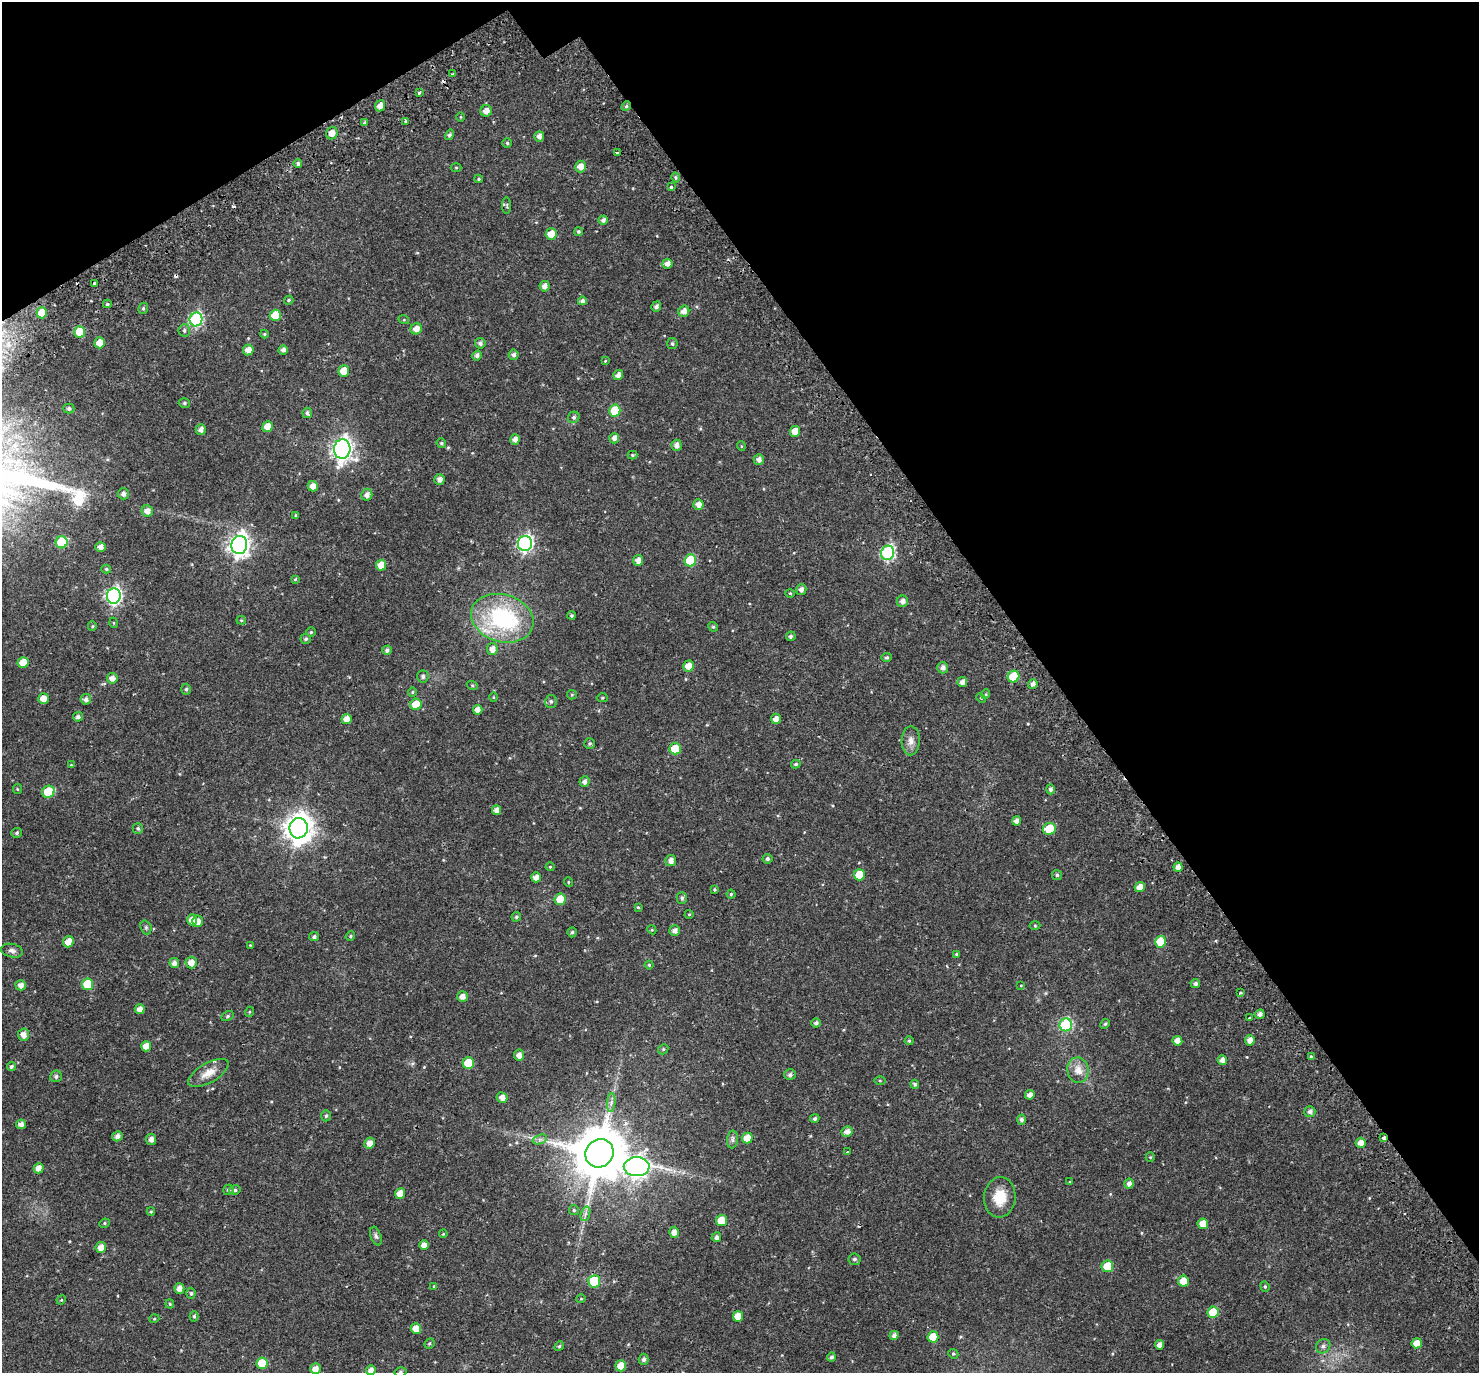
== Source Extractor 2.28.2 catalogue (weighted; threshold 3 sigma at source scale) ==
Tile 3 of 4 x 4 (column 3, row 1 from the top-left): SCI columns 3024-4500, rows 4330-5700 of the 6051 x 5978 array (HDU 1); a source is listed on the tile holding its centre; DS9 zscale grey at full resolution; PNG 1481 x 1375 px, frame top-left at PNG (2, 2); each listed source drawn as its Kron ellipse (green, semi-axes under 4 px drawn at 4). Shown black and unused: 33% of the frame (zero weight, under 2 of 3 exposures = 5% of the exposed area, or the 3 px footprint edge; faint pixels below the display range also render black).
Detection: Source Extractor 2.28.2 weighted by HDU 2 'WHT'; one run over the whole footprint, this tile lists its part. Background 0.0628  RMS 0.0047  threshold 0.0209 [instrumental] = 3 sigma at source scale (4.5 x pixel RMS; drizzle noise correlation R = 1.50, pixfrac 1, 0.0396/0.0396 arcsec/px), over >= 5 px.
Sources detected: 279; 5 cosmic-ray / hot-pixel residue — neither listed nor drawn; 1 inside a brighter listed object's ellipse — not listed separately; the other 273 listed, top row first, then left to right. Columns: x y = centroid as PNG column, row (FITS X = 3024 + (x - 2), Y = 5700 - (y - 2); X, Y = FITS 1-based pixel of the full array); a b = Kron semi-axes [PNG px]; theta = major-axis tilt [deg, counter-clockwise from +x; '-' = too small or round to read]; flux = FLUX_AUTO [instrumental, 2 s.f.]
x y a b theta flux
452 74 4 3 - 0.51
419 92 3 3 - 1.1
380 106 6 4 66 2.8
626 106 5 4 - 0.82
486 111 6 5 - 2.9
460 117 5 3 - 0.33
406 121 3 3 - 0.68
365 123 4 4 - 0.89
332 133 6 5 - 3.9
449 135 5 4 - 0.86
539 136 5 5 - 1.9
507 143 5 5 - 0.62
617 152 4 3 - 1.7
298 163 4 4 - 0.97
456 167 5 3 - 0.41
580 167 6 5 - 3.5
676 177 5 4 - 0.71
479 179 4 4 - 0.56
671 187 3 3 - 1
507 205 8 4 -90 0.68
603 220 5 4 - 1.4
578 231 4 4 - 0.6
551 234 6 5 - 5.3
667 264 5 5 - 2.1
94 283 3 3 - 1.3
545 286 5 5 - 2.3
289 300 5 4 - 0.63
582 301 4 4 - 1.2
107 304 4 4 - 0.8
656 307 5 4 - 1.5
143 308 6 4 68 0.66
684 311 6 5 - 2.5
42 313 5 5 - 6.7
275 315 5 5 - 9.6
196 319 7 6 - 59
404 320 5 3 - 0.36
416 329 6 5 - 2.8
184 330 6 5 - 0.98
80 332 6 5 - 10
264 334 4 4 - 0.47
100 343 5 5 - 4.4
480 343 5 5 - 1.2
672 344 5 5 - 0.85
248 350 5 5 - 3.1
283 350 5 4 - 1.6
477 355 5 4 - 1.3
514 355 5 5 - 1.3
605 361 4 3 - 0.29
344 371 5 5 - 6.3
618 375 5 5 - 2.3
184 403 6 4 -15 0.72
69 408 5 5 - 1
615 410 6 5 - 13
307 413 5 4 - 0.99
574 417 6 5 - 1
267 427 5 5 - 3.8
201 430 5 5 - 1.9
795 431 5 5 - 4.9
614 438 5 5 - 1.8
515 439 5 4 - 2.2
441 443 5 4 - 0.67
676 445 5 5 - 2.1
741 446 5 3 - 0.34
342 449 9 8 - 230
632 455 5 4 - 0.45
759 460 5 5 - 1.9
439 479 5 5 - 1.8
313 486 5 5 - 3.1
123 494 5 5 - 1.7
367 495 6 5 - 2
698 504 5 5 - 2.5
147 511 6 5 - 2.6
296 515 4 4 - 0.43
62 542 6 6 - 17
525 543 7 7 - 90
239 545 9 8 - 240
100 547 5 5 - 2.1
888 553 7 6 - 63
638 560 5 5 - 2.6
690 560 6 5 - 23
381 565 5 5 - 5.7
106 569 5 4 - 0.62
295 579 4 3 - 0.38
801 589 5 5 - 1.7
790 593 4 4 - 0.5
114 596 7 7 - 100
902 601 6 5 - 2.1
571 616 4 4 - 0.58
502 618 32 23 -16 48
241 620 4 4 - 0.47
114 623 5 3 - 0.36
92 626 5 4 - 0.5
713 627 5 4 - 0.54
311 632 5 5 - 0.59
791 636 5 4 - 0.89
306 639 5 5 - 0.77
492 649 6 5 - 2.6
387 650 5 4 - 1.2
887 657 5 4 - 0.6
23 662 5 5 - 5.2
689 666 5 5 - 4.1
943 668 6 5 - 1.9
423 676 6 6 - 0.92
1013 677 6 5 - 14
112 678 5 5 - 2.4
962 682 5 5 - 2.1
1033 684 5 4 - 1.8
472 685 6 3 -19 0.47
186 689 5 4 - 0.74
412 692 5 4 - 0.49
986 694 5 3 - 0.41
572 695 5 4 - 0.49
493 697 5 3 - 0.38
43 698 5 5 - 3.6
602 698 6 4 0 0.59
981 698 5 3 - 0.39
86 699 5 5 - 1.5
551 701 6 6 - 0.92
416 704 6 5 - 8.7
478 710 5 4 - 2.8
78 717 5 4 - 1.1
346 719 5 5 - 3.1
776 719 5 5 - 2.5
911 741 14 9 88 2.8
590 743 5 5 - 0.72
675 749 6 5 - 12
796 764 5 4 - 0.65
71 765 4 3 - 0.38
584 782 5 5 - 1.5
17 789 5 4 - 0.43
1050 789 5 4 - 1.1
48 792 6 6 - 13
496 810 5 4 - 2.2
1016 821 4 4 - 2
138 828 5 5 - 0.89
299 828 10 9 - 510
1049 829 6 6 - 16
17 833 5 4 - 0.75
767 859 5 5 - 0.86
671 861 5 5 - 2.4
550 867 4 4 - 0.41
1178 867 4 4 - 2.5
859 875 5 5 - 8.4
1057 875 5 5 - 0.72
536 877 5 5 - 2.8
568 882 5 3 - 0.32
1140 887 5 4 - 3.9
714 890 4 4 - 0.56
731 894 4 4 - 0.57
682 898 6 5 - 0.93
560 899 6 5 - 8.2
638 907 4 3 - 0.4
689 914 4 4 - 0.44
516 917 5 4 - 0.7
192 920 5 5 - 4.1
198 921 5 5 - 2.9
1035 926 5 3 - 0.41
146 927 7 5 -71 0.85
652 930 4 3 - 0.39
675 931 5 5 - 1.9
572 932 5 4 - 0.72
350 936 5 4 - 0.53
314 937 5 4 - 0.94
68 942 6 5 - 4
1161 942 6 5 - 10
250 945 3 3 - 0.31
12 951 11 6 -13 1.6
956 954 4 3 - 0.49
191 962 6 5 - 3.4
174 963 5 4 - 1.8
649 965 4 4 - 0.54
1195 983 5 4 - 1.1
88 984 6 5 - 16
21 985 5 5 - 2.3
1021 985 4 2 - 0.28
1240 993 3 3 - 1.1
462 997 5 5 - 2.4
140 1009 5 5 - 2.6
249 1012 5 3 - 0.39
1260 1014 5 4 - 1.8
228 1016 6 4 28 0.72
1250 1018 3 2 - 0.48
816 1023 4 4 - 1.2
1105 1024 5 4 - 0.56
1066 1025 6 6 - 43
23 1035 6 5 - 2.6
1250 1040 5 5 - 2.7
909 1041 4 4 - 0.44
1177 1041 5 4 - 3.2
146 1046 5 5 - 4.3
663 1049 5 4 - 0.54
519 1055 5 5 - 2.6
1311 1056 3 3 - 0.96
1222 1060 5 5 - 2.3
468 1063 6 6 - 13
11 1066 5 4 - 0.88
1078 1070 13 10 -81 4.4
208 1073 23 9 30 5.3
790 1075 6 5 - 1.2
56 1076 6 5 - 1
880 1081 5 3 - 0.44
915 1084 4 4 - 1
1030 1095 5 4 - 2.4
502 1097 5 5 - 2.9
611 1102 9 4 85 1.2
1310 1112 5 5 - 1.4
326 1116 5 4 - 0.71
815 1119 5 4 - 0.93
1021 1120 5 4 - 1.2
21 1124 5 4 - 2.1
847 1131 6 5 - 2.4
117 1136 5 5 - 1.9
747 1138 5 5 - 5.7
1384 1138 3 3 - 2.2
151 1139 5 5 - 2.1
540 1139 7 4 18 1.1
732 1140 9 5 85 1.1
370 1143 6 5 - 3
1361 1143 5 5 - 3
847 1151 3 3 - 0.7
599 1153 15 13 46 2700
1150 1157 5 4 - 0.44
637 1167 13 9 -1 180
39 1168 5 5 - 3
1070 1182 3 3 - 0.35
1129 1184 5 4 - 1.9
228 1190 5 5 - 0.84
235 1190 6 4 14 0.82
400 1193 5 5 - 4.1
1000 1197 20 15 84 10
574 1210 5 5 - 0.62
151 1212 4 4 - 0.46
585 1214 7 4 71 1.2
722 1220 5 5 - 9.6
104 1223 5 4 - 0.59
1203 1224 5 5 - 5.4
674 1232 5 4 - 2.4
443 1234 4 3 - 0.38
376 1236 10 5 -71 1.1
716 1237 5 4 - 1.1
424 1245 5 5 - 2.8
101 1247 5 5 - 3.7
854 1259 6 5 - 0.98
1107 1266 6 5 - 12
594 1281 6 6 - 13
1183 1281 5 5 - 6.2
434 1286 3 3 - 0.31
1265 1286 5 4 - 0.56
179 1288 5 5 - 2.6
191 1293 5 4 - 0.8
581 1299 5 3 - 0.32
61 1300 5 4 - 0.38
170 1304 4 4 - 0.45
1213 1312 5 5 - 12
194 1316 5 4 - 0.55
738 1316 5 5 - 4.7
154 1319 5 3 - 0.34
416 1329 5 5 - 4.7
894 1335 5 4 - 1.5
933 1337 5 5 - 7.9
429 1343 5 4 - 0.62
1417 1343 5 5 - 4
1159 1345 4 4 - 2.3
559 1346 5 4 - 0.56
1323 1346 7 7 - 1.4
953 1354 5 4 - 0.59
831 1357 4 4 - 0.97
644 1359 5 5 - 1.2
262 1363 6 5 - 13
621 1366 5 5 - 4.9
315 1369 5 5 - 2.9
371 1370 5 5 - 2.2
400 1372 6 5 - 0.76
Overlapping masked pixels (flux is a lower limit): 3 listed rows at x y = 626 106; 1384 1138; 599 1153
Isophote crosses this tile's border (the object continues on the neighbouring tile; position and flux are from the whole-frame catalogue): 2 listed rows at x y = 371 1370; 400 1372